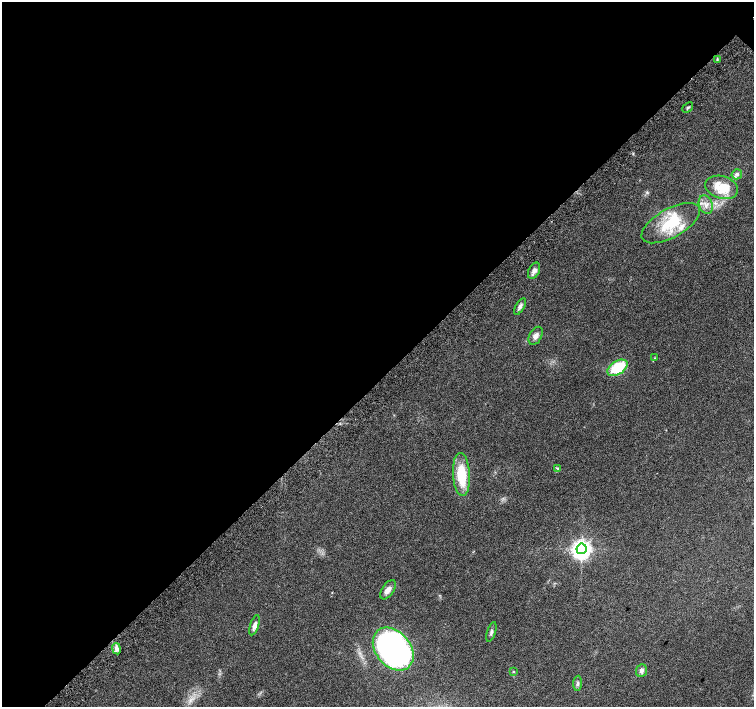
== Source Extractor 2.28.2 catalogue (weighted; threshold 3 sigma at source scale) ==
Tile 5 of 4 x 4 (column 1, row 2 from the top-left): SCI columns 48-1551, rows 3081-4489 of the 6097 x 6093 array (HDU 1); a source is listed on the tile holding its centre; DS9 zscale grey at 2 x 2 block average (1 PNG px = mean of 2 x 2 image px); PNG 756 x 709 px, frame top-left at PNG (2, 2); each listed source drawn as its Kron ellipse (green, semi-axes under 4 px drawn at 4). Shown black and unused: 54% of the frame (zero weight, under 5 of 9 exposures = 3% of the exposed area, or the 3 px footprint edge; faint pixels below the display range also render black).
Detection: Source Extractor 2.28.2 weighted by HDU 2 'WHT'; one run over the whole footprint, this tile lists its part. Background 0.0304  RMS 0.0022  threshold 0.00916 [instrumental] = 3 sigma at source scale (4.09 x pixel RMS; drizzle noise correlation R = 1.36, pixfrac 0.8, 0.0396/0.0396 arcsec/px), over >= 5 px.
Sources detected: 24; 2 inside a brighter listed object's ellipse — not listed separately; the other 22 listed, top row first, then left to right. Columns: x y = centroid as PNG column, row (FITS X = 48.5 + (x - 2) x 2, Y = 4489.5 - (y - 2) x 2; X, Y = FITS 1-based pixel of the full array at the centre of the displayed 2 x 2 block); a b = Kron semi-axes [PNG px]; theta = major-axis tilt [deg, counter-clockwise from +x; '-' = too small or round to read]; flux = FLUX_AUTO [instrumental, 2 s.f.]
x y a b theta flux
717 60 3 3 - 0.52
688 108 6 3 42 0.86
737 174 5 5 - 1.4
722 187 17 11 -17 13
706 205 9 6 -72 3
671 223 32 14 29 21
534 271 9 5 63 2.4
520 307 9 4 59 1.7
536 336 10 6 61 2.3
655 358 3 2 - 0.29
617 368 11 6 33 21
558 468 3 3 - 0.5
461 474 21 8 -86 17
581 549 5 5 - 280
388 590 11 5 55 3
255 625 10 4 71 2.7
491 632 10 3 72 1.3
116 649 6 4 -79 2.6
393 649 24 17 -50 180
641 670 6 5 - 2.1
513 672 3 2 - 0.34
578 683 7 2 87 0.94